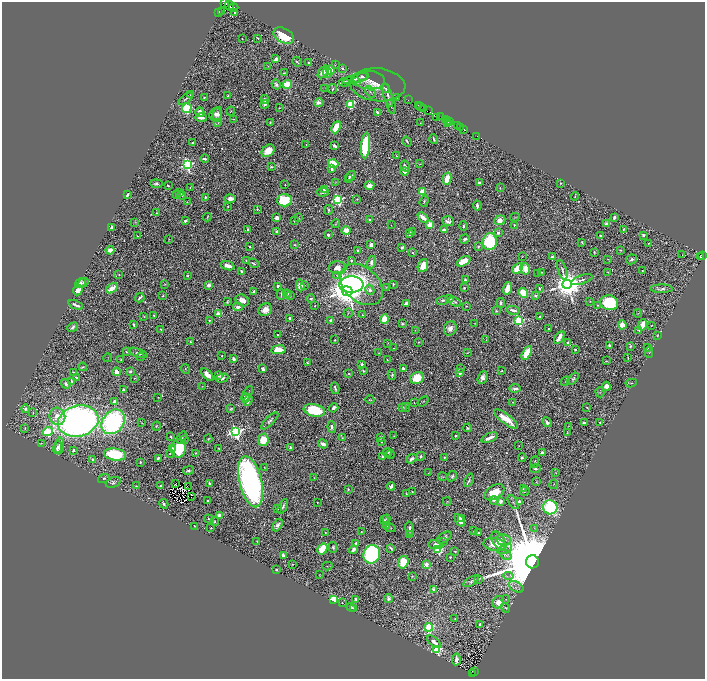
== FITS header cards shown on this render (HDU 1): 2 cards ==
NAXIS1  =                 1406
NAXIS2  =                 1353

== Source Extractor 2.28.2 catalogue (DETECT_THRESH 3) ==
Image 1406 x 1353 px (HDU 1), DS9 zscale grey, zoomed out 1/2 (1 PNG px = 2 x 2 image px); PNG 707 x 681 px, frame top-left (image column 2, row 1353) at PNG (2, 2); each listed source drawn as its Kron ellipse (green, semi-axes under 4 px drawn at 4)
Background 0.607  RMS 0.019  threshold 0.0563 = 3 sigma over >= 5 px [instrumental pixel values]
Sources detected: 717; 81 cannot appear on this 1/2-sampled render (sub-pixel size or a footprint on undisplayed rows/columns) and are neither listed nor drawn; of the other 636, the 500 brightest by FLUX_AUTO listed and drawn (136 fainter detections omitted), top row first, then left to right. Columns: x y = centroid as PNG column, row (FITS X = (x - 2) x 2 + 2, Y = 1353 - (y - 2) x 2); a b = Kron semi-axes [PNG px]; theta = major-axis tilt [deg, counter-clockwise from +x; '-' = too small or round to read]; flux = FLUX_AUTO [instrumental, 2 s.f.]
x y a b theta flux
224 3 3 2 - 320
229 6 5 2 - 90
234 8 4 2 - 270
221 11 2 1 - 33
219 12 2 1 - 34
235 12 4 2 - 5.5
284 36 11 7 -29 130
258 38 2 2 - 9
242 39 2 1 - 1.9
276 59 3 2 - 24
297 62 5 2 - 4.6
309 62 2 2 - 17
335 65 3 2 - 2.1
268 66 3 2 - 2.3
342 68 4 3 - 5.2
330 70 4 3 - 79
323 72 7 4 54 20
327 72 5 4 - 26
284 73 3 1 - 2.7
363 77 5 3 - 9.8
355 79 14 4 16 20
369 80 16 9 -5 10
356 81 2 2 - 4.2
344 82 5 4 - 5.6
276 84 5 3 - 9.5
287 84 4 4 - 82
378 85 28 16 -5 45
324 88 3 2 - 1.8
385 88 5 3 - 7.2
332 89 5 3 - 4.1
370 92 6 3 -52 6.4
190 95 4 2 - 5
388 95 12 3 -74 14
228 96 2 2 - 9.9
204 97 2 1 - 2.4
397 98 3 3 - 1.7
186 99 8 2 38 5.1
265 100 4 3 - 11
408 100 2 1 - 6.5
319 103 5 4 - 15
265 104 4 3 - 7.1
350 104 4 3 - 280
418 105 2 1 - 3
420 106 2 2 - 11
391 107 7 2 -72 4.5
187 108 5 5 - 150
279 108 3 2 - 2.1
423 108 2 2 - 32
231 111 4 2 - 2.1
429 111 2 1 - 60
200 112 5 3 - 32
377 112 4 3 - 9.4
216 114 6 6 - 15
217 114 7 4 80 14
437 117 3 2 - 6.7
440 117 2 1 - 42
201 118 6 3 -1 12
234 119 2 2 - 2.1
445 120 3 3 - 110
448 121 2 1 - 15
270 122 4 3 - 3.7
450 122 2 1 - 7.1
218 123 3 2 - 2.4
420 123 3 2 - 1.9
448 123 2 2 - 32
457 126 2 1 - 29
336 127 6 4 65 95
460 128 3 2 - 200
464 129 3 2 - 200
477 136 2 1 - 13
434 139 5 2 - 8.2
407 141 5 3 - 4.3
193 143 3 2 - 6.3
306 144 2 2 - 1.8
366 145 13 4 85 360
334 146 4 2 - 16
268 151 7 5 44 53
397 156 2 2 - 1.8
205 159 4 2 - 9.5
333 163 5 4 - 94
420 164 4 3 - 3
187 165 4 4 - 810
405 166 6 3 -60 16
271 167 3 3 - 4.2
332 169 4 2 - 11
405 171 4 3 - 15
351 176 5 3 - 11
349 178 3 3 - 3.9
447 179 6 3 76 70
335 182 3 2 - 1.8
479 183 3 2 - 19
560 183 2 2 - 3.2
156 184 6 4 -5 9.1
285 185 2 1 - 2.1
168 186 2 2 - 3.7
370 186 5 4 - 21
190 187 3 2 - 3.4
500 188 4 3 - 3.7
324 190 4 2 - 10
422 191 4 3 - 98
323 192 6 2 4 5
180 193 3 3 - 3.8
127 195 4 2 - 9.8
176 195 4 3 - 3.1
182 195 4 4 - 8.2
575 196 4 2 - 2.7
205 197 4 3 - 7.7
230 199 6 4 0 18
357 199 2 2 - 2
284 200 7 6 - 220
338 200 3 3 - 530
424 201 6 3 70 4.9
187 202 2 2 - 1.8
477 206 5 2 - 12
228 207 2 2 - 2.3
257 209 3 2 - 2.5
329 210 5 2 - 3.7
157 213 2 2 - 3.4
207 217 4 3 - 3.9
423 217 6 3 -42 35
515 217 5 2 - 2.5
277 218 3 3 - 35
298 218 3 2 - 2.5
614 218 4 2 - 12
370 219 2 2 - 4.4
500 220 6 4 22 33
185 221 4 3 - 7.9
294 221 2 2 - 2.8
448 221 6 4 -21 14
135 222 4 3 - 3.6
336 224 4 3 - 2.5
607 224 2 2 - 73
391 225 2 1 - 3.2
430 225 4 3 - 64
514 225 3 2 - 4.6
463 226 5 2 - 5.9
112 227 3 2 - 10
248 229 3 2 - 9.2
624 229 3 2 - 3.4
346 230 4 4 - 60
444 230 4 2 - 17
277 232 2 2 - 36
413 232 2 1 - 2.9
410 233 4 2 - 7.8
498 233 4 3 - 6.3
328 235 3 2 - 8.7
601 235 3 3 - 10
643 235 3 2 - 4.7
137 236 2 1 - 2.5
169 239 2 2 - 1.8
465 239 5 3 - 8.2
490 242 8 7 - 240
582 242 4 2 - 4.5
649 243 2 2 - 2.2
295 245 2 2 - 4.3
371 245 3 3 - 28
250 247 2 2 - 3.5
478 247 3 3 - 4.8
402 248 3 3 - 9.3
110 250 4 3 - 20
621 250 3 2 - 2.4
358 251 3 2 - 5.4
594 252 2 2 - 2.8
412 253 2 2 - 2
682 255 2 1 - 7.5
702 255 2 2 - 140
522 256 2 2 - 1.9
700 256 3 2 - 87
553 257 3 3 - 26
608 259 3 2 - 2.3
631 259 5 4 - 8.8
246 260 2 2 - 7.8
351 260 3 3 - 5.6
464 261 7 4 29 58
371 262 6 3 76 12
253 263 5 2 - 5.3
228 266 7 3 -18 35
423 266 7 5 67 34
338 268 9 6 -2 37
518 268 6 3 46 100
525 269 6 5 - 37
562 270 10 3 -73 9.3
241 271 4 3 - 7.8
642 271 3 2 - 2.4
541 272 2 2 - 3.8
608 272 2 2 - 2.8
119 274 4 2 - 2.3
538 274 2 2 - 1.9
337 275 3 2 - 1.9
187 276 3 3 - 5.5
465 280 3 3 - 5.5
582 280 11 3 19 12
80 283 6 3 35 12
83 283 6 3 36 6
165 284 3 2 - 1.9
393 284 3 2 - 4.9
567 284 5 4 - 7300
209 285 2 2 - 63
300 285 6 3 -83 34
304 285 3 2 - 1.9
351 285 12 8 4 1000
362 285 24 17 -42 370
278 286 2 2 - 27
386 287 4 3 - 2.6
112 288 6 3 33 49
464 288 3 2 - 3.8
508 288 6 4 75 53
539 289 3 2 - 3.6
661 289 11 3 0 13
78 290 5 4 - 24
370 290 5 4 - 12
347 291 5 4 - 7400
253 292 3 2 - 5.9
523 293 5 4 - 110
281 294 5 2 - 4.9
287 294 4 3 - 7
163 296 3 2 - 3.1
290 296 4 3 - 3.2
536 296 4 3 - 6.5
140 298 5 2 - 9.1
450 298 3 3 - 12
311 299 4 3 - 6.4
242 300 7 5 -31 28
442 300 6 3 19 7
590 301 2 2 - 1.9
227 302 3 2 - 4.5
455 302 6 4 -26 7.1
406 303 3 2 - 19
501 303 5 4 - 9.3
609 303 9 7 -18 250
76 305 8 3 -24 14
597 305 3 2 - 2.3
315 306 2 1 - 2
466 306 3 2 - 3
238 307 5 3 - 15
265 310 7 6 - 30
513 310 6 2 -10 15
496 311 3 2 - 4.1
348 313 5 2 - 2.9
638 313 4 3 - 2.6
218 314 3 2 - 93
154 315 2 2 - 3.2
362 315 3 2 - 2.5
540 316 2 2 - 4.5
144 317 3 3 - 3.2
290 318 2 2 - 28
384 319 5 4 - 100
209 320 3 2 - 3.3
331 321 4 3 - 17
519 321 3 3 - 450
402 324 4 3 - 6.4
475 324 2 2 - 2.4
134 325 3 2 - 5.4
622 325 4 3 - 46
643 325 6 3 69 55
651 325 3 2 - 2
72 327 6 3 38 9
450 328 7 6 - 24
549 328 2 2 - 4.3
161 329 2 2 - 2.9
415 330 3 2 - 1.8
639 330 4 3 - 3.7
277 335 2 2 - 3.3
657 336 3 3 - 2.2
559 337 7 3 58 34
335 340 2 2 - 3.8
486 340 3 3 - 2.1
190 342 2 2 - 3.7
418 342 2 2 - 2.6
568 342 2 2 - 27
388 343 3 2 - 1.8
609 345 3 2 - 4.5
630 346 2 2 - 4.9
394 348 2 1 - 2
648 348 4 2 - 2.6
278 350 7 4 7 67
575 350 2 2 - 9.2
126 352 2 2 - 9.3
649 352 5 3 - 4.4
138 353 10 3 -19 10
379 353 4 2 - 2
467 353 4 2 - 2.6
527 353 7 3 61 130
222 356 3 2 - 3.1
140 357 4 2 - 4.2
108 358 4 2 - 2.2
628 358 4 2 - 3.9
234 359 4 3 - 14
121 360 2 2 - 2.8
387 360 2 2 - 2
606 361 3 2 - 2.5
307 363 3 2 - 3.6
362 364 2 2 - 7.9
83 367 4 3 - 3.9
460 368 3 3 - 3
185 369 5 3 - 3.9
263 369 3 3 - 14
403 369 3 2 - 13
363 371 3 3 - 6.2
502 371 2 2 - 3
117 372 4 3 - 27
130 372 2 2 - 22
73 373 2 2 - 6.5
349 373 3 3 - 3.3
460 373 2 2 - 30
207 375 8 3 -47 42
219 375 3 3 - 11
392 375 5 3 - 5.5
76 377 4 2 - 4.5
135 378 2 2 - 2.4
222 378 7 4 15 12
417 378 7 6 - 88
483 378 7 4 68 18
573 379 7 3 48 6.1
565 381 5 3 - 3.3
72 382 3 2 - 13
631 383 6 2 9 3.6
66 384 5 3 - 10
202 386 3 3 - 1.9
606 386 4 4 - 30
335 388 6 2 -77 7.7
515 388 5 2 - 11
123 390 3 2 - 5.1
600 392 5 3 - 3.3
247 394 8 3 63 8.1
158 397 2 1 - 1.9
246 398 5 4 - 17
248 400 6 3 69 20
370 400 4 2 - 2.6
423 401 6 2 37 2.3
115 402 3 2 - 22
513 402 3 2 - 2.1
414 403 3 2 - 1.7
402 407 4 3 - 9.4
406 407 4 3 - 4.4
587 407 2 2 - 2.6
334 408 5 3 - 15
25 409 4 3 - 7.8
231 409 4 2 - 4.8
314 410 11 6 -13 190
33 413 3 2 - 2.1
57 416 9 8 - 48
506 419 14 5 -37 76
78 421 20 15 15 2100
270 421 11 4 46 11
113 422 13 10 50 710
142 422 3 2 - 2
547 422 5 3 - 16
600 422 2 2 - 6.2
584 423 3 2 - 9.3
156 426 4 3 - 3
568 426 4 2 - 1.8
332 427 6 3 -84 11
25 428 3 2 - 2.2
467 428 4 3 - 5.5
48 432 5 4 - 490
236 432 4 4 - 1200
567 432 4 2 - 2.5
394 436 3 2 - 2.2
456 436 2 2 - 6.8
171 437 3 2 - 3.6
380 437 4 3 - 9.7
182 438 7 2 58 3.8
342 438 3 3 - 2.8
489 438 8 3 24 32
208 439 4 3 - 3.8
184 440 3 2 - 1.9
263 440 6 5 - 83
381 441 2 2 - 6.9
41 443 3 2 - 2.4
323 444 5 2 - 19
60 446 8 4 82 21
519 446 2 1 - 1.8
57 447 6 3 77 12
290 447 2 2 - 5.3
179 448 9 7 85 170
173 449 2 2 - 32
219 449 3 2 - 3.6
73 450 3 2 - 6.7
388 452 5 3 - 8.8
195 453 4 2 - 3.3
542 453 2 2 - 39
170 454 3 2 - 3.9
115 455 11 6 -8 240
390 455 4 3 - 5
382 456 4 3 - 5.1
421 456 5 3 - 5.8
444 457 3 2 - 2.9
158 458 3 2 - 13
522 458 4 3 - 8.7
92 459 4 3 - 4.2
411 459 5 3 - 14
140 462 3 2 - 3.2
535 462 6 3 85 7.5
264 467 2 2 - 2.2
536 468 5 4 - 10
188 470 5 3 - 8.2
429 473 3 2 - 1.9
556 473 3 2 - 1.9
443 476 4 2 - 2.8
452 476 6 2 58 6.5
314 477 3 2 - 1.8
104 478 6 3 18 6.3
469 480 7 3 66 7
113 482 8 5 21 9.1
251 482 26 11 -76 1700
536 482 4 3 - 2.6
209 483 3 2 - 5.6
175 484 2 1 - 3
554 484 4 2 - 2.3
136 486 2 2 - 2.8
160 486 4 3 - 4.7
189 486 2 1 - 5
391 486 4 3 - 19
523 488 3 2 - 2.6
348 489 3 2 - 4.7
412 491 2 2 - 3.2
525 491 5 3 - 3.5
494 492 11 6 29 95
406 493 3 2 - 2.6
191 497 2 1 - 2
494 500 4 3 - 9
208 501 2 2 - 5.7
447 501 4 2 - 2.3
500 501 2 2 - 55
317 502 2 1 - 3
513 502 8 3 -58 6.3
519 502 2 2 - 55
164 504 5 2 - 10
283 506 8 3 63 10
550 507 7 7 - 470
277 509 3 2 - 3.6
219 515 2 2 - 60
209 519 5 2 - 3.3
387 519 3 2 - 2.7
461 519 2 2 - 4.7
384 520 4 3 - 5
460 520 7 4 -60 31
215 522 4 3 - 4.3
278 525 7 4 60 14
195 526 2 2 - 3.6
387 526 3 3 - 4.5
211 528 2 2 - 2.6
390 528 5 3 - 3.3
534 528 3 2 - 2.3
410 529 7 3 -78 11
474 531 3 2 - 2.6
325 532 2 2 - 2.3
361 532 3 2 - 2.1
479 533 2 2 - 4.6
409 534 4 4 - 4.7
444 537 8 4 34 13
498 540 10 6 -60 52
504 540 7 5 -10 12
257 541 3 2 - 1.9
444 542 4 3 - 3.9
355 544 4 2 - 5.2
435 545 7 4 -8 26
495 545 11 6 -11 48
333 547 5 4 - 6.5
391 548 4 2 - 7.1
322 549 5 4 - 100
505 549 8 4 22 8.8
353 550 4 3 - 13
438 550 3 3 - 350
455 551 3 2 - 3.5
372 554 9 8 - 570
505 554 7 3 -37 6.1
283 555 2 2 - 40
450 557 2 2 - 3.2
403 562 6 5 - 100
532 562 6 6 - 110000
292 564 2 2 - 2.3
426 565 2 2 - 61
327 566 5 2 - 2
276 569 2 2 - 7.2
320 575 2 2 - 1.8
412 576 4 3 - 3.2
508 576 5 4 - 5.2
478 579 4 3 - 2.7
471 581 9 4 30 8.1
516 587 8 5 -31 11
434 589 2 2 - 32
389 598 4 4 - 14
333 599 3 3 - 360
356 599 4 3 - 8.7
506 599 4 2 - 2.8
342 602 2 2 - 1.9
498 602 6 5 - 33
351 607 4 3 - 7.8
354 608 3 2 - 3.1
505 608 5 4 - 4.7
455 619 3 2 - 2.6
480 624 2 2 - 8.7
429 627 4 4 - 320
434 642 8 3 -39 24
437 650 3 3 - 320
456 659 6 3 85 19
474 671 2 1 - 4.5
472 673 3 1 - 8.1
At the frame edge (FLAGS 8, measured only in part): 1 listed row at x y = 224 3
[136 fainter detections neither listed nor drawn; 81 sub-pixel or undisplayed-footprint detections neither listed nor drawn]